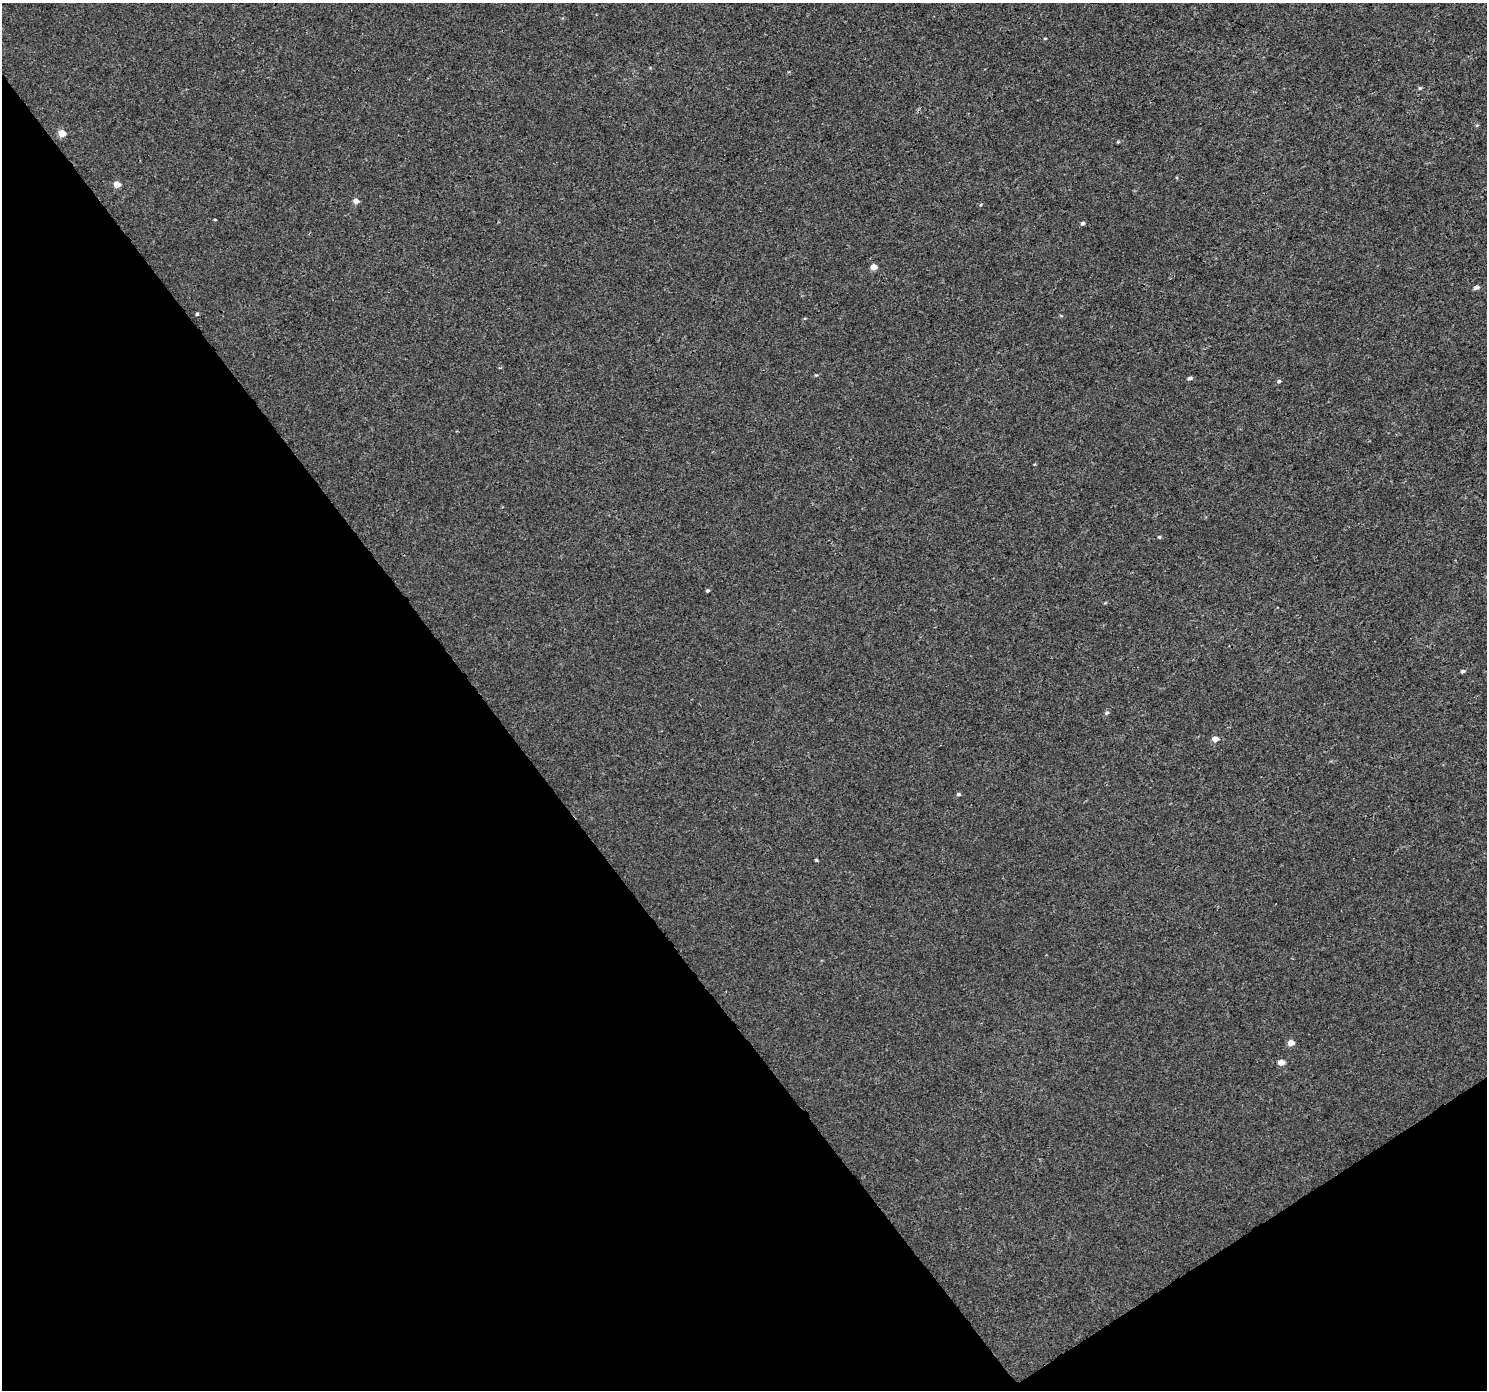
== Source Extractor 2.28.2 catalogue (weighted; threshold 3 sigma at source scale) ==
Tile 14 of 4 x 4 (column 2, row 4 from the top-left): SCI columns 1492-2976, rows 191-1578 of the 5946 x 5873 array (HDU 1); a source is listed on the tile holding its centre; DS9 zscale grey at full resolution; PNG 1489 x 1392 px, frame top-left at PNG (2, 3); no overlay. Shown black and unused: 36% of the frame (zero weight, under 3 of 4 exposures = <1% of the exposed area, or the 3 px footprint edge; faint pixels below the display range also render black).
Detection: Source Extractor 2.28.2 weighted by HDU 2 'WHT'; one run over the whole footprint, this tile lists its part. Background 0.00143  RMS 0.0018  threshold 0.00791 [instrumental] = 3 sigma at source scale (4.5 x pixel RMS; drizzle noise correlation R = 1.50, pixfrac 1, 0.0396/0.0396 arcsec/px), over >= 5 px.
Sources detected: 23; all 23 listed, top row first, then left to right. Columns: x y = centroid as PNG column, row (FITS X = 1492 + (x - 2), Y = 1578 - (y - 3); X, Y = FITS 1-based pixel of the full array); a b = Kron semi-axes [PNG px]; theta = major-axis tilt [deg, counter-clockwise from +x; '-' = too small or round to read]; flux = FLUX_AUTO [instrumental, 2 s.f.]
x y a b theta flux
1420 88 5 4 - 0.22
1477 125 5 3 - 0.17
62 133 5 5 - 2.9
1118 142 4 4 - 0.17
117 184 5 4 - 2
356 201 5 5 - 1.1
215 220 4 3 - 0.13
1082 223 5 5 - 0.33
874 267 5 4 - 1.8
1476 287 5 4 - 0.7
197 314 4 3 - 0.24
816 375 5 3 - 0.17
1190 378 5 4 - 0.41
1279 381 5 5 - 0.29
1159 537 5 4 - 0.21
707 590 4 3 - 0.26
1463 671 6 4 10 0.3
1107 713 6 5 - 0.34
1215 739 6 5 - 1.3
958 794 5 4 - 0.28
816 860 3 3 - 0.21
1291 1043 5 4 - 1.7
1281 1062 6 4 5 1.5